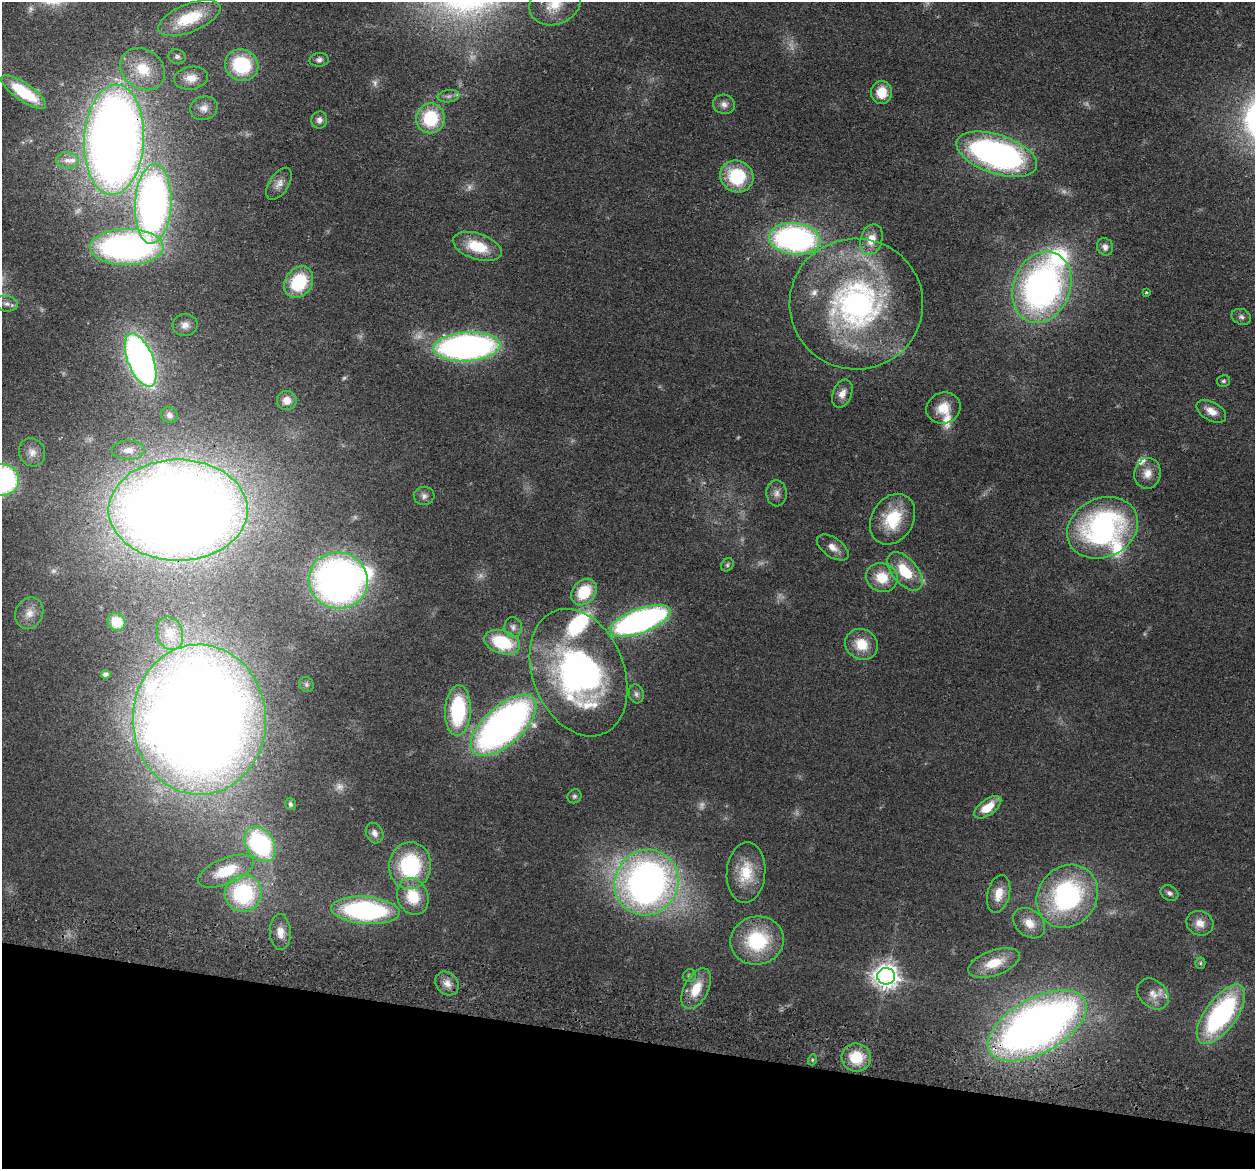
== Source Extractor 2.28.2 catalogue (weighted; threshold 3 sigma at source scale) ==
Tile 15 of 4 x 4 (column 3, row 4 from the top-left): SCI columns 2523-3775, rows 299-1465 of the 5045 x 5146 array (HDU 1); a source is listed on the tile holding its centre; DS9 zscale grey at full resolution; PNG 1257 x 1171 px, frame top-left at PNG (2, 2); each listed source drawn as its Kron ellipse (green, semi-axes under 4 px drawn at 4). Shown black and unused: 11% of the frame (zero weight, under 2 of 3 exposures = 3% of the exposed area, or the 3 px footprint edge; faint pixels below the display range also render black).
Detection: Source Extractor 2.28.2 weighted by HDU 2 'WHT'; one run over the whole footprint, this tile lists its part. Background 0.0513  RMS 0.0067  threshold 0.0299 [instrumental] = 3 sigma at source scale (4.5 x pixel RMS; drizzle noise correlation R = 1.50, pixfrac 1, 0.05/0.05 arcsec/px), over >= 5 px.
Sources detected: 122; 12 too faint to see at this stretch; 3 inside a brighter object's white glare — neither listed nor drawn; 8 inside a brighter listed object's ellipse — not listed separately; the other 99 listed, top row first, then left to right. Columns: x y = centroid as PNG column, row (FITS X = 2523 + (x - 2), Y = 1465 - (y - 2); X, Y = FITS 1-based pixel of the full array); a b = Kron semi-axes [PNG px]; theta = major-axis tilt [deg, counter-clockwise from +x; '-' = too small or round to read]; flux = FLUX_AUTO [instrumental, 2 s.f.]
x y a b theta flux
555 4 26 21 22 22
189 18 33 14 22 30
177 57 9 7 -17 2.1
319 60 9 7 3 2.4
242 65 17 15 -28 43
143 69 24 19 -37 23
191 78 17 11 8 8
24 92 26 9 -35 38
882 92 12 10 -90 13
448 96 11 6 8 2.7
724 104 11 9 -13 3.9
204 108 14 11 16 5.3
430 118 15 14 - 35
319 120 8 8 - 2.9
114 140 55 30 87 860
997 154 42 19 -18 220
67 160 11 8 -5 3.7
737 176 17 15 -27 40
279 184 18 9 56 5.7
153 204 40 18 86 330
795 239 26 15 -6 190
871 239 15 11 72 10
477 246 25 13 -18 24
127 247 37 18 1 240
1105 247 9 8 - 3.2
299 282 17 13 55 39
1042 287 37 28 68 270
1146 292 4 3 - 0.72
6 304 11 7 -6 3.2
856 304 67 65 -6 190
1241 317 10 7 -22 2.6
185 325 12 11 - 5.3
467 347 33 14 3 270
141 360 28 13 -68 300
1223 381 7 6 - 1.3
842 394 14 9 67 5.7
287 400 10 9 - 8.1
943 408 17 15 23 12
1211 411 16 9 -29 6.9
169 415 8 8 - 2.7
128 450 16 9 1 6
32 452 14 12 -65 5.9
1147 473 15 13 81 7.6
2 480 17 16 - 150
777 493 13 10 -87 4.3
424 496 10 9 - 3.1
178 510 69 50 0 1500
892 519 27 21 59 29
1102 528 37 29 25 160
833 547 18 9 -34 6.3
727 565 7 5 49 1.3
905 571 23 12 -50 23
882 577 16 14 -18 17
338 581 29 28 - 350
584 592 15 11 48 25
29 613 16 13 66 7.9
640 621 32 12 20 220
116 622 9 8 - 10
513 627 10 8 -82 2.9
170 633 17 13 -72 8.5
502 642 18 11 -19 36
861 644 17 15 -31 15
579 673 66 45 -69 200
106 674 5 4 - 1.9
306 684 8 7 - 1.6
636 694 9 7 -75 2.4
458 710 25 13 87 59
199 720 75 66 -89 1500
504 725 40 19 42 350
574 796 7 6 - 1.6
290 804 6 5 - 1.4
988 807 16 8 36 15
375 833 11 8 -64 3.4
260 844 19 13 -54 99
410 866 23 21 84 62
226 871 30 13 22 23
746 873 30 19 86 22
647 882 33 31 55 360
243 893 19 18 - 69
1169 893 9 7 -31 2.4
999 894 19 11 76 10
413 896 19 15 -68 24
1067 896 33 29 51 110
365 910 34 13 -4 130
1029 923 18 13 -41 9.6
1200 923 14 12 -23 6.7
280 932 18 10 -87 7
757 940 27 24 10 47
994 963 27 12 19 18
1200 963 5 5 - 0.99
689 976 6 6 - 1.8
886 976 9 8 - 650
447 983 13 10 -46 5.7
696 989 22 12 63 16
1153 994 17 13 -43 7.7
1221 1014 35 15 54 120
1037 1026 54 27 29 520
856 1057 15 14 - 21
812 1060 5 3 - 0.76
Overlapping masked pixels (flux is a lower limit): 3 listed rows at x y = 114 140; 199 720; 1037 1026
Isophote crosses this tile's border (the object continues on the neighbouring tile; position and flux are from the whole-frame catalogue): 2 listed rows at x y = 555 4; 2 480